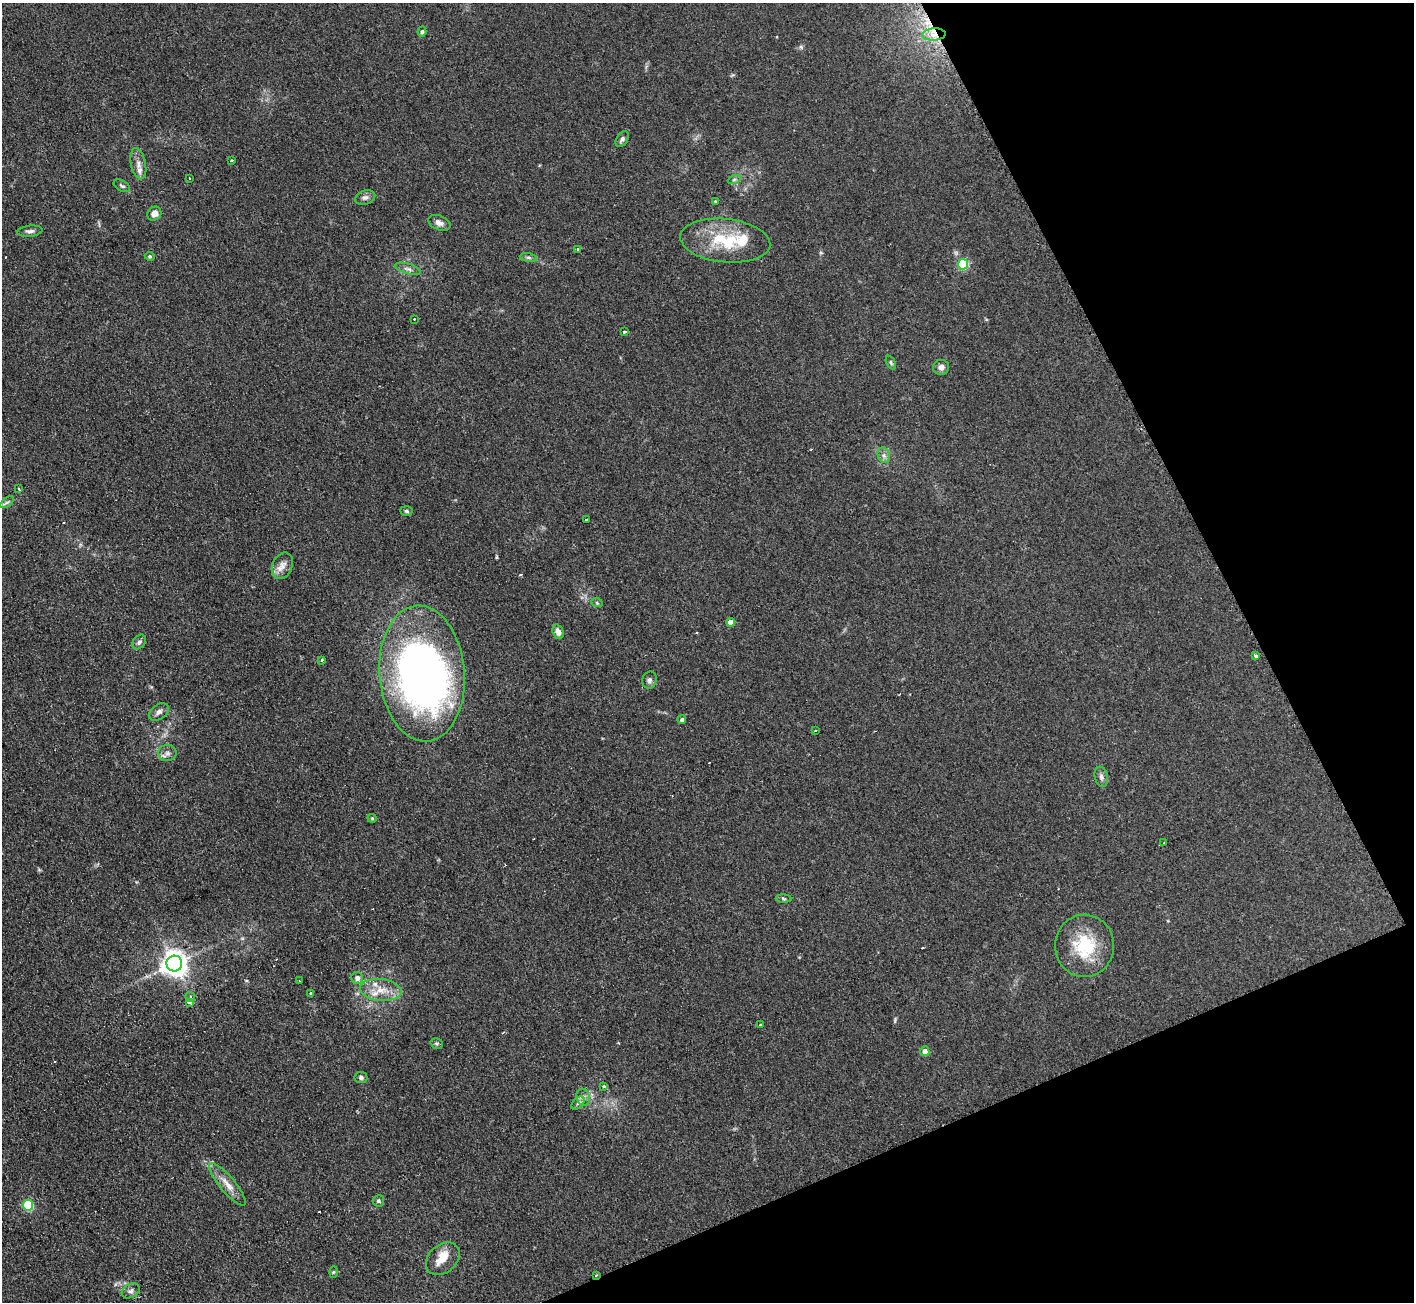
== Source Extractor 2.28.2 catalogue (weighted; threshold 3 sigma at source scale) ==
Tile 12 of 4 x 4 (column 4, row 3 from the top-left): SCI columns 4245-5656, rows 1455-2754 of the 5674 x 5646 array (HDU 1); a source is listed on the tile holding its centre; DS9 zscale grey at full resolution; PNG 1416 x 1304 px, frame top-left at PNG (2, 3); each listed source drawn as its Kron ellipse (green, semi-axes under 4 px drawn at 4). Shown black and unused: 22% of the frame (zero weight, under 2 of 3 exposures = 2% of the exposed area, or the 3 px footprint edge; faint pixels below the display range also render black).
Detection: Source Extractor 2.28.2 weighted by HDU 2 'WHT'; one run over the whole footprint, this tile lists its part. Background 0.123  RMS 0.012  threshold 0.0526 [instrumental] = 3 sigma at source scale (4.5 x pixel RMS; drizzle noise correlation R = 1.50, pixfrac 1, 0.05/0.05 arcsec/px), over >= 5 px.
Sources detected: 75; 1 inside a brighter object's white glare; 5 cosmic-ray / hot-pixel residue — neither listed nor drawn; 2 inside a brighter listed object's ellipse — not listed separately; the other 67 listed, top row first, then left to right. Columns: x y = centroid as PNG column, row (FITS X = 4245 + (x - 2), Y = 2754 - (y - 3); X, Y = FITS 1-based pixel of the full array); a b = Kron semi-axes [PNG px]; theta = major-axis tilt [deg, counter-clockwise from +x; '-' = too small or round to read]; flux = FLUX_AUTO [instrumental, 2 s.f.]
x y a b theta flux
422 32 5 4 - 2.1
934 34 11 6 4 9.7
622 139 9 5 54 3.2
232 161 3 3 - 6.9
138 164 16 7 -78 8.3
190 178 3 2 - 1.4
734 180 6 4 19 1.8
122 186 9 5 -28 2.6
365 197 10 7 17 4.4
715 201 3 3 - 1.1
154 214 7 6 - 8.4
439 223 11 7 -23 5.7
30 231 12 5 6 4
725 241 45 21 -6 58
578 249 3 3 - 3.3
150 256 5 4 - 1.8
528 258 9 4 -9 2.6
963 264 5 5 - 73
408 269 13 5 -17 4.1
414 319 3 2 - 1.9
625 332 3 3 - 2.5
891 363 7 4 -64 1.8
941 367 8 7 - 5
884 455 8 6 -70 4.2
19 489 3 3 - 2.6
7 502 8 4 36 2.3
406 511 6 4 -5 2.1
586 519 3 3 - 2.4
282 566 14 10 66 9
597 603 6 3 -19 1.3
730 622 4 4 - 11
558 632 7 5 -70 6.4
139 642 8 6 53 3.4
1255 656 3 3 - 3.8
322 660 3 3 - 2.6
422 673 68 42 -85 560
649 680 9 7 75 3.5
159 712 11 7 35 5
682 720 4 4 - 2.2
815 731 3 2 - 1.1
167 753 9 8 - 4.8
1101 777 10 6 -76 4.2
372 818 4 4 - 1.2
1164 843 3 2 - 1.4
783 899 8 4 -2 1.6
1085 946 31 29 87 58
174 963 8 8 - 1200
357 978 6 6 - 5.7
299 981 2 2 - 0.86
381 990 21 11 -6 19
311 993 3 3 - 3.3
190 997 5 4 - 1.9
189 1003 3 3 - 9.1
761 1025 3 3 - 3.9
437 1043 6 5 - 1.8
925 1051 5 4 - 7.6
361 1077 6 5 - 2.7
604 1087 3 3 - 3.4
583 1097 9 6 -74 5
578 1103 8 4 46 3.3
228 1184 27 7 -50 14
378 1201 6 5 - 2
28 1205 5 5 - 75
443 1259 19 14 42 20
334 1272 6 4 88 1.4
596 1275 3 2 - 1.5
131 1291 9 6 29 3.6
Overlapping masked pixels (flux is a lower limit): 2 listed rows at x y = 934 34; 596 1275
Unlisted compact peaks at least as high as the median listed source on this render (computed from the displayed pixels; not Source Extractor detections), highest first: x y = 801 47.